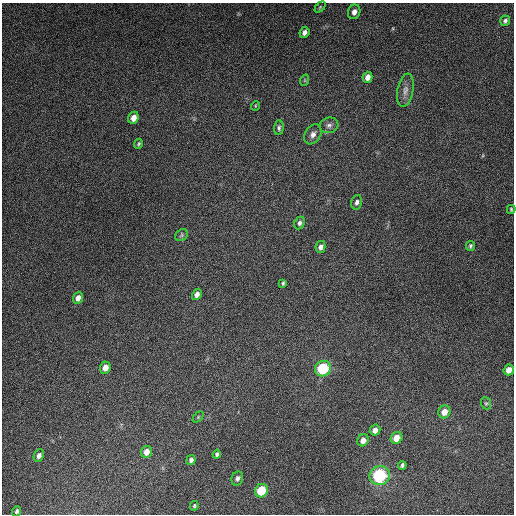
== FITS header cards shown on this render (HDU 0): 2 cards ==
NAXIS1  =                  512
NAXIS2  =                  512

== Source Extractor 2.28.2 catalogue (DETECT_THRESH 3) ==
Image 512 x 512 px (HDU 0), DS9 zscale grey, 1 PNG px = 1 image px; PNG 516 x 516 px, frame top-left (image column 1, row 512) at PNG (2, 3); each listed source drawn as its Kron ellipse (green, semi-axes under 4 px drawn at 4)
Background 4940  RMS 310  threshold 935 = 3 sigma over >= 5 px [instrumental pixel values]
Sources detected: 41; all 41 listed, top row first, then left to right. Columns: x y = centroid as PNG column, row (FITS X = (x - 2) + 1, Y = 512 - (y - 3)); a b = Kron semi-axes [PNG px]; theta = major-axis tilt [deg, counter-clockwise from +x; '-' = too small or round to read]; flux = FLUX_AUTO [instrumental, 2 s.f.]
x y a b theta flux
320 7 6 4 46 2.7e+04
354 12 7 6 - 1.1e+05
505 21 5 4 - 4.8e+04
304 32 6 5 - 8.1e+04
368 77 5 4 - 1.3e+05
305 80 6 3 72 2.4e+04
405 90 17 8 80 1.4e+05
255 106 5 3 - 1.8e+04
133 118 6 5 - 1.6e+05
329 125 9 7 14 8.1e+04
279 128 7 5 85 4.7e+04
313 134 11 7 56 1.1e+05
138 144 5 3 - 2.9e+04
357 202 7 5 76 6.2e+04
511 209 4 3 - 2.8e+04
299 223 6 5 - 5.4e+04
182 235 7 5 37 3.8e+04
470 246 5 4 - 3.6e+04
320 247 6 5 - 7.8e+04
283 283 4 3 - 3.2e+04
197 294 6 4 60 9.0e+04
78 298 6 5 - 1.1e+05
105 368 6 5 - 1.5e+05
323 369 8 7 - 1.1e+06
509 370 5 5 - 1.6e+05
486 403 6 5 - 3.1e+04
444 412 6 6 - 1.9e+05
198 417 6 4 46 2.6e+04
375 430 6 5 - 1.2e+05
397 438 6 5 - 2.4e+05
363 440 6 5 - 1.3e+05
146 452 6 5 - 1.8e+05
217 454 4 4 - 4.5e+04
39 456 6 5 - 7.7e+04
191 460 5 4 - 6.6e+04
402 465 4 3 - 4.3e+04
380 476 10 9 - 1.7e+06
237 478 7 5 70 6.6e+04
261 491 7 6 - 7.0e+05
194 506 5 3 - 2.7e+04
17 511 5 4 - 4.2e+04